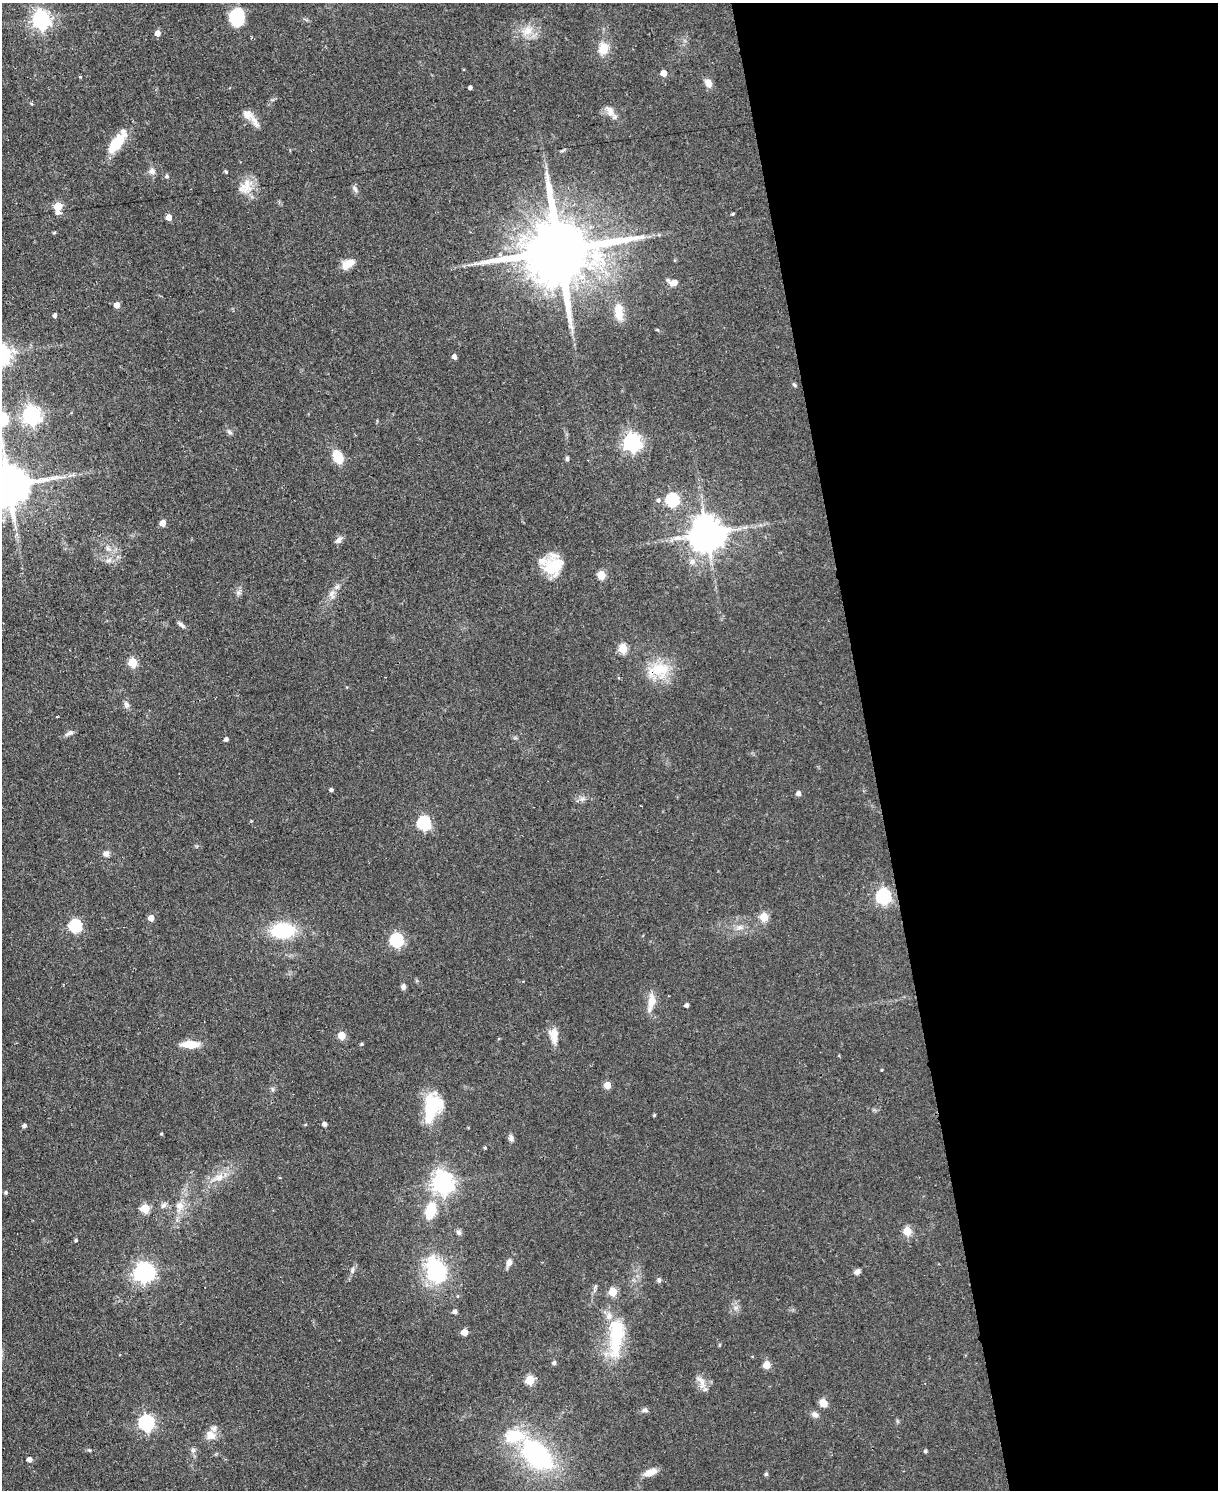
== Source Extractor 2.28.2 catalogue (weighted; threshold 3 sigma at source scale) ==
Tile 8 of 4 x 3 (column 4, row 2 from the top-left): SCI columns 3650-4865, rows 1734-3221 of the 4865 x 4839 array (HDU 1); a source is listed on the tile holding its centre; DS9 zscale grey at full resolution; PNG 1220 x 1492 px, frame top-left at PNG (2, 3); no overlay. Shown black and unused: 29% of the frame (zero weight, under 2 of 3 exposures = <1% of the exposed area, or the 3 px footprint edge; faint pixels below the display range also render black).
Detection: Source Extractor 2.28.2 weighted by HDU 2 'WHT'; one run over the whole footprint, this tile lists its part. Background 0.0668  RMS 0.0055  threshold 0.0248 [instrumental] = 3 sigma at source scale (4.5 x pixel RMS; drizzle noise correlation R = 1.50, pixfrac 1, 0.05/0.05 arcsec/px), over >= 5 px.
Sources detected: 131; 2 inside a brighter object's white glare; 2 cosmic-ray / hot-pixel residue — not listed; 7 inside a brighter listed object's ellipse — not listed separately; the other 120 listed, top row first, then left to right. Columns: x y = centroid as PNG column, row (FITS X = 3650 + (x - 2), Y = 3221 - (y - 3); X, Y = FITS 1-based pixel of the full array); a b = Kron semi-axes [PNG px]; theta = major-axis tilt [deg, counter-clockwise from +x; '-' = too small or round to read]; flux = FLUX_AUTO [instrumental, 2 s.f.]
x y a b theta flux
237 17 19 14 -84 23
41 20 7 7 - 230
527 31 16 11 27 7.5
157 33 5 5 - 4.5
603 49 13 10 74 8.3
663 73 5 4 - 6.4
80 76 4 3 - 0.63
708 83 10 7 -58 4
470 87 4 3 - 1.5
32 104 5 3 - 0.57
610 111 16 8 -57 4.2
247 114 14 12 -35 4.6
117 142 30 11 55 17
152 171 9 8 - 2.7
226 172 4 4 - 0.72
167 176 5 5 - 1.1
246 185 20 17 71 9.4
355 189 10 6 -67 1.7
58 206 7 5 82 15
732 214 4 3 - 0.72
169 217 5 5 - 5
559 250 22 16 8 7000
348 264 16 9 29 6.1
674 282 11 6 -15 4.7
116 305 5 4 - 5.7
619 312 21 10 -85 9
55 315 4 4 - 1.5
657 330 5 3 - 0.54
454 357 5 4 - 2.2
794 385 7 4 -60 0.88
31 415 7 7 - 240
229 432 9 5 -28 1.2
632 442 7 7 - 210
338 456 14 10 -63 11
567 459 6 4 -87 1
9 486 12 11 - 2200
658 500 6 6 - 1.5
672 500 6 6 - 66
163 523 5 5 - 5.4
707 534 10 10 - 1400
339 540 10 7 52 2.2
108 548 8 5 -44 1.6
109 560 10 5 27 2
692 562 8 8 - 2.5
552 567 31 15 80 15
601 575 5 5 - 19
238 592 7 6 - 1.5
331 594 11 7 46 3.1
181 625 11 5 -41 1.6
623 649 5 5 - 21
132 662 5 5 - 23
659 670 31 19 7 18
126 705 10 7 -76 2
57 717 3 3 - 1.4
69 733 14 5 29 1.9
226 739 4 4 - 1.6
331 790 4 4 - 1.2
798 793 5 4 - 2.2
424 823 6 6 - 63
106 854 8 7 - 2.4
883 896 6 6 - 120
764 917 5 5 - 17
151 918 5 4 - 5.1
75 926 6 6 - 56
740 927 8 6 -19 2.2
283 930 19 12 2 37
396 940 6 6 - 84
403 987 7 5 84 1.8
651 1002 21 10 85 7.4
686 1005 4 4 - 1.9
341 1035 5 5 - 13
554 1035 19 10 -83 6.9
190 1044 17 7 -1 11
361 1044 4 3 - 0.8
882 1070 4 3 - 0.45
607 1085 5 5 - 8.6
272 1089 7 4 -89 0.99
430 1108 41 15 86 24
654 1115 3 3 - 0.67
324 1124 4 4 - 2.1
24 1126 5 4 - 1.5
161 1134 4 3 - 0.59
511 1138 8 6 -68 2.1
485 1148 4 3 - 0.67
219 1177 16 10 33 6.6
442 1183 8 7 - 390
6 1192 4 4 - 1
164 1205 9 6 49 1.9
180 1206 12 11 - 5
145 1209 5 5 - 22
431 1211 13 8 74 22
907 1231 5 5 - 19
459 1232 8 6 -46 1.5
76 1240 4 4 - 0.83
509 1262 9 6 72 3.1
352 1270 9 4 72 1.6
436 1271 27 21 -64 44
857 1272 7 6 - 1.9
142 1273 7 6 - 210
659 1280 6 6 - 1
736 1307 7 4 0 1.4
455 1312 5 4 - 1.8
464 1332 5 5 - 8
616 1337 50 17 86 38
554 1363 6 5 - 0.91
766 1365 5 5 - 11
530 1380 5 5 - 23
701 1382 22 8 -63 4.5
823 1403 9 8 - 4.5
645 1410 8 6 7 1.7
815 1415 9 7 -21 2.2
146 1423 7 6 - 130
211 1435 13 11 -23 5.3
89 1450 5 4 - 0.63
193 1450 7 6 - 1.6
925 1451 4 4 - 0.9
537 1455 38 21 -45 86
29 1460 4 4 - 3.2
650 1472 14 7 20 6.3
766 1474 4 4 - 0.98
Overlapping masked pixels (flux is a lower limit): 2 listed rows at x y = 559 250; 659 670
Isophote crosses this tile's border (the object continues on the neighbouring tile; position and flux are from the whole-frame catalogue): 1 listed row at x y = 9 486